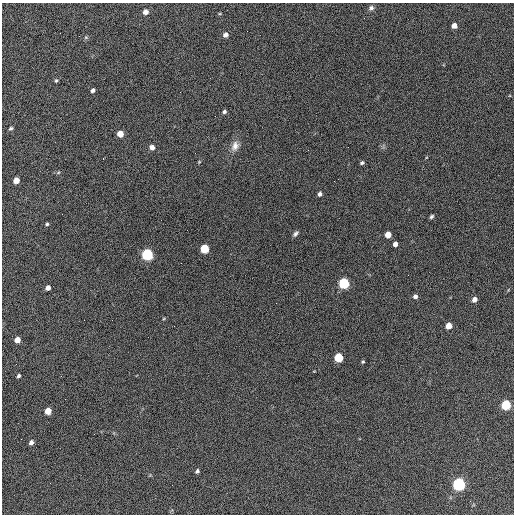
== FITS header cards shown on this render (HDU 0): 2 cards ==
NAXIS1  =                  512 / Axis length
NAXIS2  =                  512 / Axis length

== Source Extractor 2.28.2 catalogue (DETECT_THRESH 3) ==
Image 512 x 512 px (HDU 0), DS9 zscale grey, 1 PNG px = 1 image px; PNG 516 x 516 px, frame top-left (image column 1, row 512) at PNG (2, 3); no overlay
Background 646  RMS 27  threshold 81.8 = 3 sigma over >= 5 px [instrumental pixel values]
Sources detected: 44; all 44 listed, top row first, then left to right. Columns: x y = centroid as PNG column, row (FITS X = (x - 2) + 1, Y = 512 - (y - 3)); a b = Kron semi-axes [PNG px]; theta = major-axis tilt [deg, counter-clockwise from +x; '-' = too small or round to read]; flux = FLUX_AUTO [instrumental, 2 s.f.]
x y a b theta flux
371 8 7 6 - 5100
145 12 5 5 - 11000
364 18 2 2 - 1400
454 26 5 4 - 12000
247 31 2 2 - 1600
225 35 5 5 - 8200
86 37 6 4 18 2400
56 81 5 4 - 2300
93 90 4 3 - 4400
224 112 5 4 - 3500
11 128 5 4 - 3000
120 134 5 5 - 22000
235 146 14 10 69 14000
152 147 6 6 - 8200
199 162 5 4 - 1600
362 163 4 4 - 3100
58 173 5 3 - 1900
16 180 5 5 - 20000
320 194 4 3 - 5000
431 217 5 4 - 3300
47 224 4 4 - 2500
295 234 7 4 49 4300
388 235 5 5 - 22000
395 244 4 4 - 7300
204 249 5 5 - 89000
147 255 6 5 - 260000
408 275 2 2 - 860
344 283 6 5 - 200000
48 288 5 4 - 9300
415 296 5 5 - 5500
474 299 5 4 - 9100
276 303 2 2 - 920
449 326 5 5 - 21000
17 340 5 4 - 17000
338 357 5 5 - 86000
363 362 5 4 - 2200
16 364 2 2 - 780
18 376 4 3 - 3400
65 399 2 2 - 930
506 405 6 5 - 130000
48 411 5 5 - 28000
31 442 4 4 - 7200
197 471 5 4 - 4200
459 484 6 5 - 430000